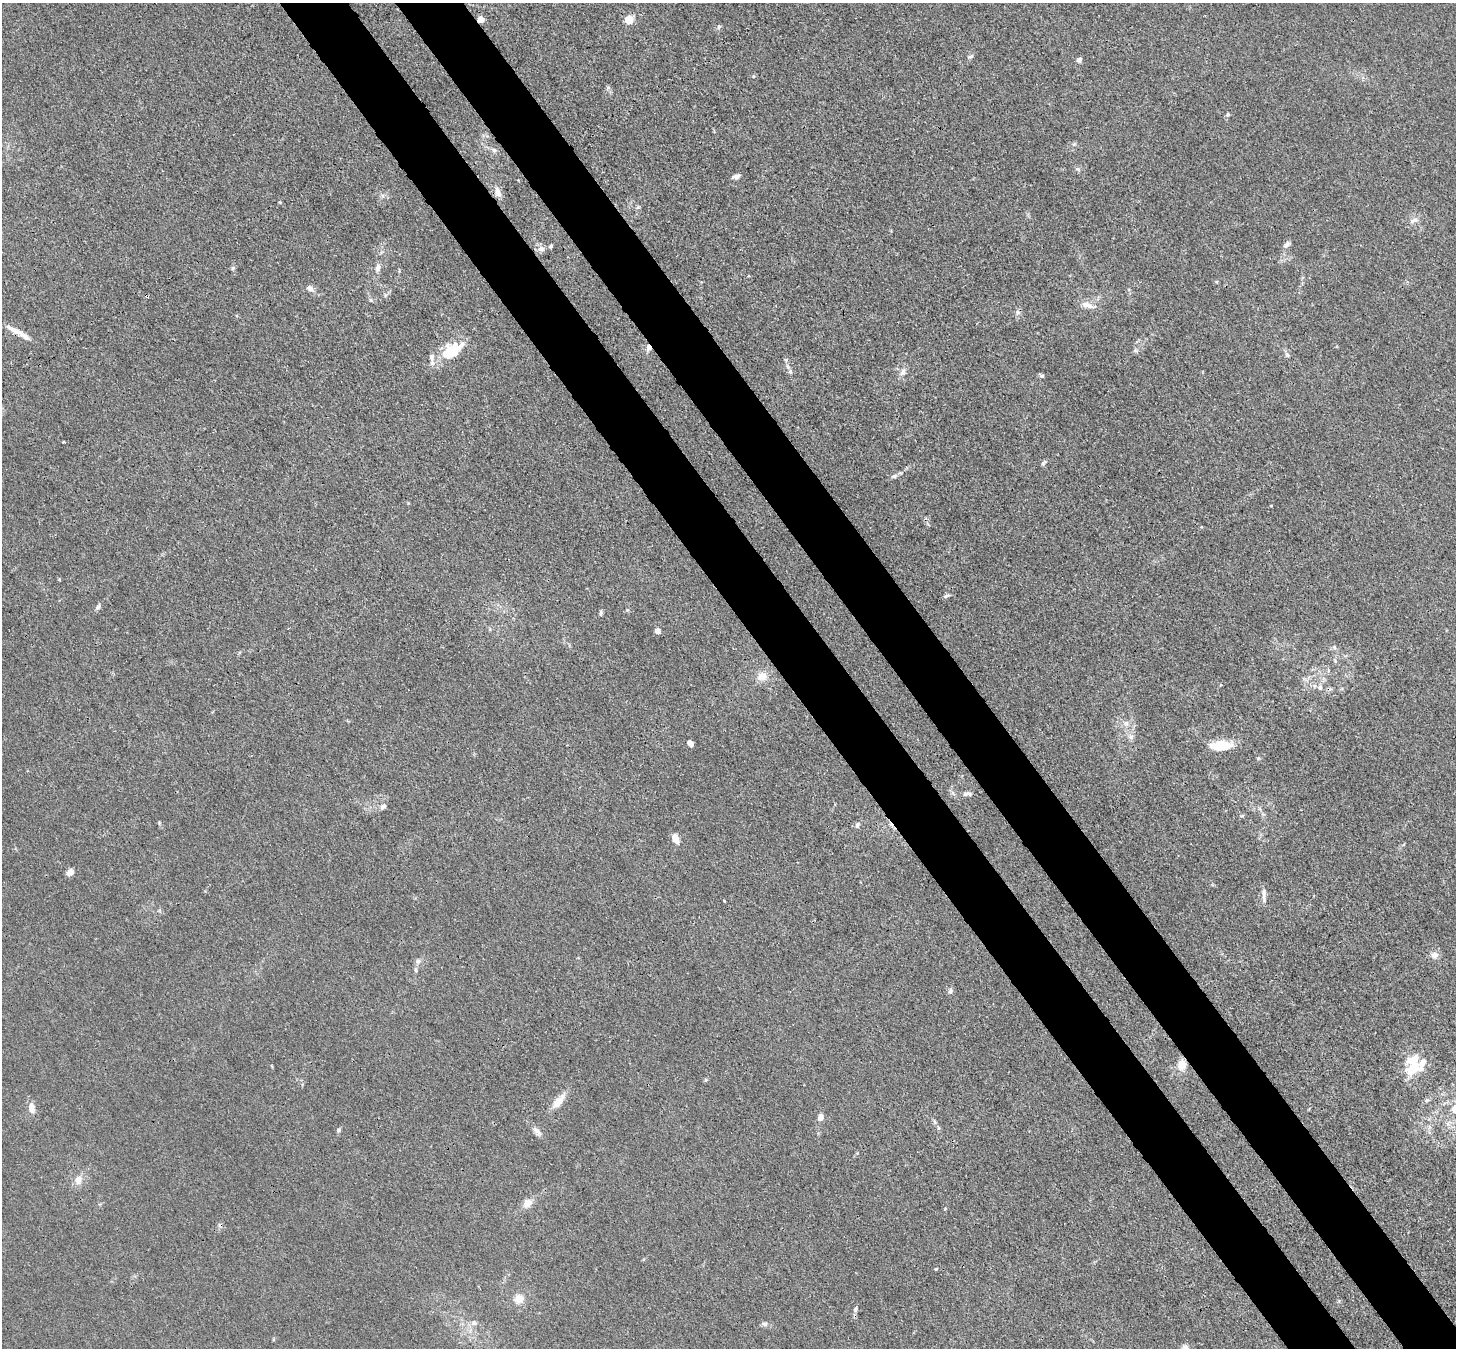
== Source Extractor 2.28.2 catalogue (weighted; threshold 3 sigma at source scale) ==
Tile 6 of 4 x 4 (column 2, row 2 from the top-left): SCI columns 1532-2985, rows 3042-4387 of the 5972 x 5944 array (HDU 1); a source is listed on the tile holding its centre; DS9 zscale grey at full resolution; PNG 1458 x 1350 px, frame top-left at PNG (2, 3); no overlay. Shown black and unused: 9% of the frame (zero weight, under 3 of 4 exposures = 7% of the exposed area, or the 3 px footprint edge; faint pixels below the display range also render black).
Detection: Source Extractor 2.28.2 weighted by HDU 2 'WHT'; one run over the whole footprint, this tile lists its part. Background 0.021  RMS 0.0029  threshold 0.013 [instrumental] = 3 sigma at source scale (4.5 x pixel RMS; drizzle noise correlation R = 1.50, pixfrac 1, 0.05/0.05 arcsec/px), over >= 5 px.
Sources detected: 79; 1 cosmic-ray / hot-pixel residue — not listed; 3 inside a brighter listed object's ellipse — not listed separately; the other 75 listed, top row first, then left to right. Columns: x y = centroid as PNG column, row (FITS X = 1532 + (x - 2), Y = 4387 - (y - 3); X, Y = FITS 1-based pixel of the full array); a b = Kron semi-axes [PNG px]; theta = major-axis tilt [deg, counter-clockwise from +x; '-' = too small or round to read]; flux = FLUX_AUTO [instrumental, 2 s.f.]
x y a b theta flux
481 19 5 4 - 2.8
629 20 10 9 - 2.8
719 27 7 5 46 0.51
971 56 8 5 19 0.54
1079 60 6 5 - 0.95
1228 114 6 4 -89 0.44
1074 144 7 4 45 0.47
494 150 7 6 - 0.74
1078 169 7 5 -25 0.6
736 177 9 6 16 0.89
498 192 12 7 -71 2
638 207 6 4 19 0.4
1414 220 14 7 17 1.6
1286 245 10 6 44 1
551 246 5 4 - 0.39
541 249 9 7 3 1.5
233 268 6 5 - 0.5
378 268 10 6 80 1.3
310 288 8 6 -23 1.5
371 300 6 5 - 0.48
1087 305 20 7 -16 2.5
15 330 31 5 -29 3.8
649 347 7 5 -74 1.7
452 350 32 17 32 11
1287 355 8 5 -62 0.7
786 360 6 4 -71 0.47
790 372 7 5 -69 0.71
903 372 12 8 67 1.5
1042 376 7 5 -10 0.52
63 442 3 3 - 0.84
1043 463 9 4 55 0.54
894 476 10 5 24 0.84
946 596 9 4 18 0.63
98 607 10 6 55 0.75
627 610 5 4 - 0.37
601 612 7 4 87 0.54
658 631 4 4 - 2.9
1334 647 6 4 -47 0.54
762 676 13 11 5 3.2
1320 688 7 6 - 0.81
1126 723 9 6 -88 1.2
1131 737 7 7 - 0.96
690 744 6 4 -50 1.6
1221 746 24 10 4 7.9
953 793 7 4 -71 0.61
966 794 10 7 26 1.1
383 806 7 6 - 1
857 825 9 6 68 0.8
676 838 9 6 -68 3.3
70 872 7 5 38 2.8
1264 894 17 5 -89 1.5
724 901 3 3 - 0.56
1435 955 9 8 - 1.6
418 961 8 6 74 0.91
416 970 6 4 -88 0.48
950 991 8 6 71 0.8
1413 1064 30 19 -89 8.3
1182 1065 12 10 78 3.5
706 1080 5 5 - 0.38
558 1101 23 9 49 3.6
32 1108 14 8 -84 2.2
1455 1109 17 10 59 4.4
820 1117 6 5 - 2.1
935 1122 6 4 -87 0.48
1448 1124 7 4 -71 0.72
939 1128 6 4 -70 0.42
338 1130 6 5 - 0.53
537 1131 15 7 -50 1.5
78 1180 13 10 81 2.4
528 1203 13 10 48 2.5
519 1299 12 11 - 2.9
856 1309 9 4 72 0.65
474 1323 9 6 0 0.97
764 1324 8 6 -2 0.75
1185 1348 8 8 - 1.4
Overlapping masked pixels (flux is a lower limit): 4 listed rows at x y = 481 19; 15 330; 649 347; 1182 1065
Isophote crosses this tile's border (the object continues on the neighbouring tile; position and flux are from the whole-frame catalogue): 2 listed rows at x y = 1455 1109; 1185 1348